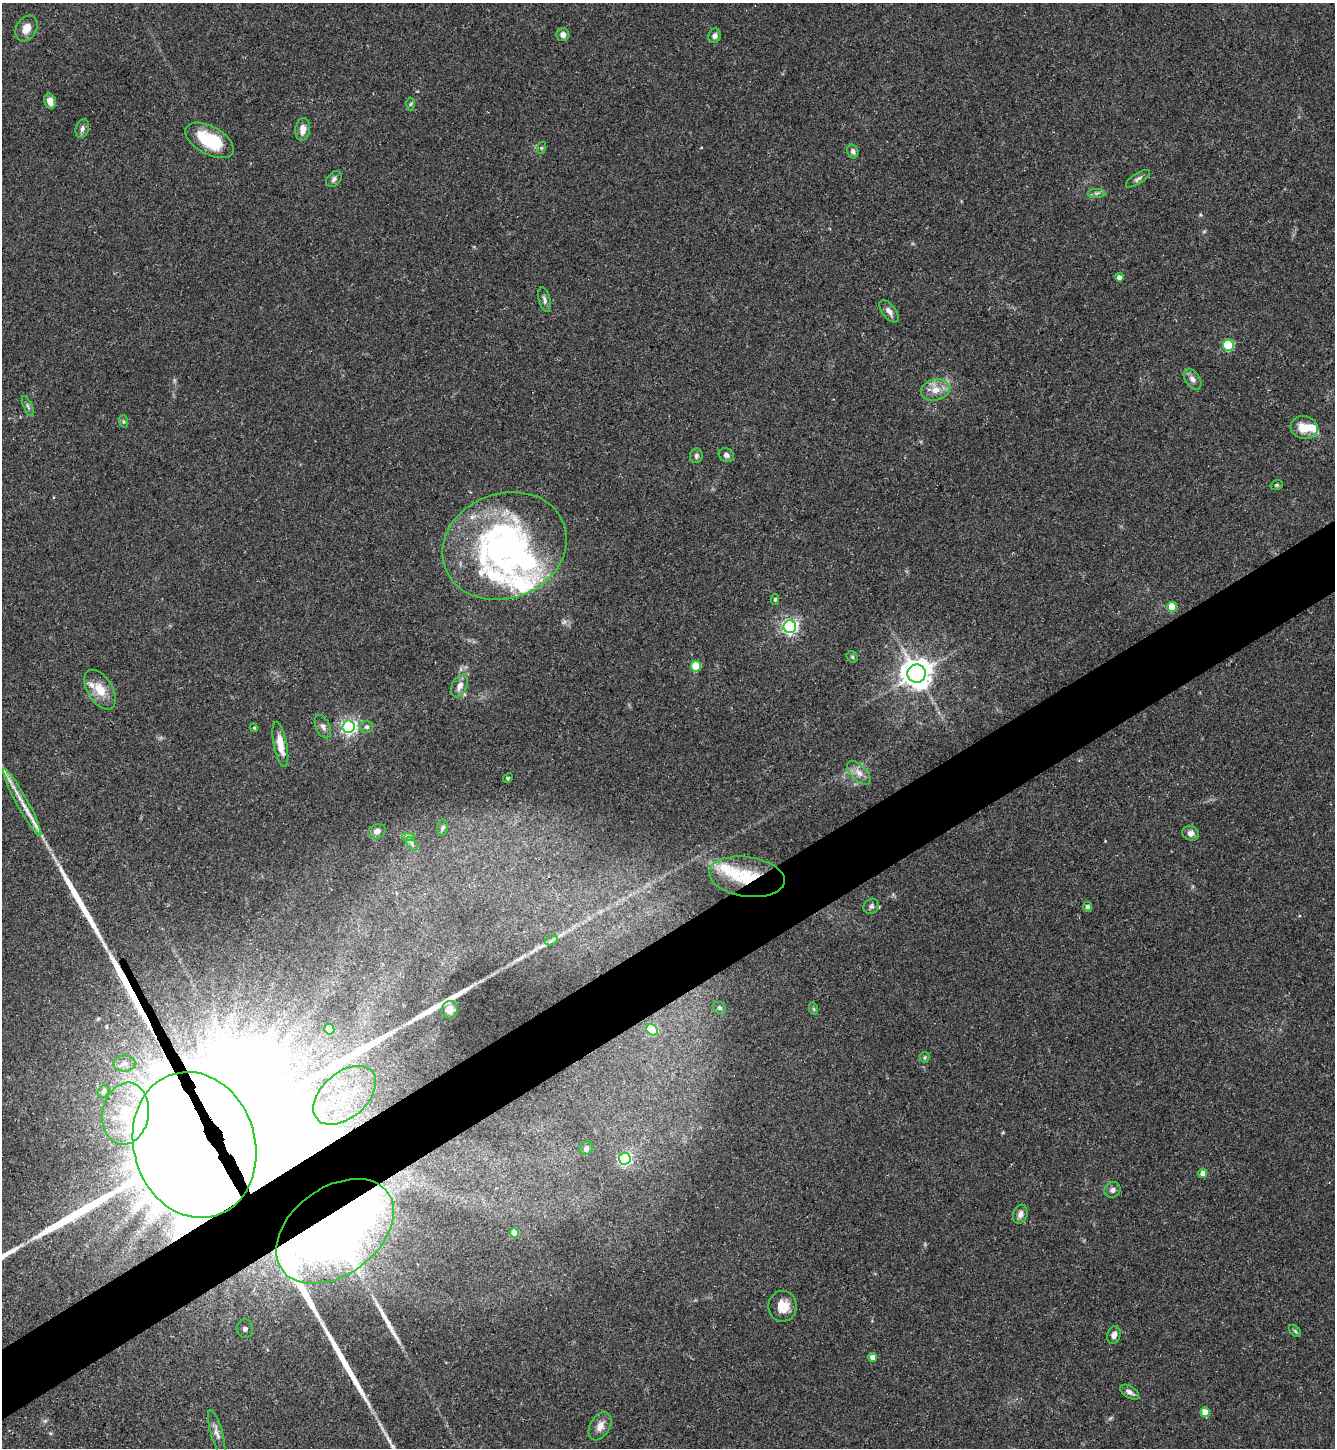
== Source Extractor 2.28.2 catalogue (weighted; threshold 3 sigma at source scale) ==
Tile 7 of 4 x 4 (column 3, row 2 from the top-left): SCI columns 2955-4287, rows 2891-4336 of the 5774 x 5783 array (HDU 1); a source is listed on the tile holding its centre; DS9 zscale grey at full resolution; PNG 1337 x 1450 px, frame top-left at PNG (2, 3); each listed source drawn as its Kron ellipse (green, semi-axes under 4 px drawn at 4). Shown black and unused: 5% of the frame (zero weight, under 3 of 5 exposures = <1% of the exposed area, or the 3 px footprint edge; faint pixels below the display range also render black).
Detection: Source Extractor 2.28.2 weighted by HDU 2 'WHT'; one run over the whole footprint, this tile lists its part. Background 0.0627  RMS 0.0059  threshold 0.0266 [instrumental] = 3 sigma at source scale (4.5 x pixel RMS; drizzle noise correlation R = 1.50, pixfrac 1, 0.05/0.05 arcsec/px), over >= 5 px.
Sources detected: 93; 2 inside a brighter object's white glare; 7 long thin detections or spike segments (spike, bleed or trail) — neither listed nor drawn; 6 inside a brighter listed object's ellipse — not listed separately; the other 78 listed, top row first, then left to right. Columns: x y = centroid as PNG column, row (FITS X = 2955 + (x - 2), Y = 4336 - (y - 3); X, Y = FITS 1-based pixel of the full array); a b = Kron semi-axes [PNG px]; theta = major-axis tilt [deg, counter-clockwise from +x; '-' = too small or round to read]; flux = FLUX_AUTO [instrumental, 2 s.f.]
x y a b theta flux
26 28 14 10 59 6
563 35 6 6 - 2.9
715 36 7 6 - 2.1
50 101 8 6 -76 4.5
410 104 6 4 87 0.89
82 128 10 6 73 2.1
303 129 11 7 84 4.8
210 140 27 14 -29 29
541 148 6 4 72 0.76
853 152 7 5 -74 1.7
334 179 9 6 51 1.8
1138 179 14 5 32 1.8
1096 193 9 4 0 1.3
1119 277 4 4 - 2.9
544 300 12 5 -77 2
889 311 13 6 -53 3.1
1228 345 6 5 - 43
1192 379 12 7 -56 2.8
935 390 14 10 13 6.9
28 406 11 4 -65 1.3
123 421 6 4 -71 0.89
1304 428 14 11 -14 9.3
726 455 8 6 -25 2.1
696 456 7 6 - 1.4
1277 485 6 5 - 0.92
505 546 63 52 21 180
775 599 5 4 - 0.95
1172 607 5 5 - 14
790 627 6 6 - 180
852 657 6 5 - 0.99
696 666 5 5 - 21
917 674 9 9 - 860
459 686 12 7 63 4.2
100 690 22 12 -59 10
323 727 12 7 -66 2.4
349 727 6 6 - 180
367 727 6 6 - 1.3
254 728 4 4 - 0.77
280 744 23 6 -79 8.1
859 773 15 7 -44 4.6
508 778 5 4 - 0.77
22 803 38 5 -61 9.3
443 827 8 5 82 1.3
377 831 9 7 19 3.1
1191 833 8 7 - 2.7
408 836 7 4 0 1.1
412 844 8 4 -54 1.3
747 877 38 20 -8 30
871 906 8 7 - 1.6
1087 907 5 4 - 1.9
551 941 7 4 19 1.2
720 1008 7 5 -32 1.1
814 1009 6 4 -71 0.76
450 1010 9 8 - 4.7
329 1029 5 5 - 11
652 1030 6 5 - 26
925 1057 5 5 - 0.78
124 1063 11 8 1 3.4
104 1091 7 5 62 1.7
345 1095 36 22 41 40
126 1114 31 23 80 29
194 1145 74 60 -73 13000
586 1148 7 6 - 1.7
625 1159 6 6 - 79
1203 1173 5 4 - 5
1112 1190 8 7 - 2.3
1020 1214 9 7 72 2.8
335 1231 65 43 36 560
514 1233 4 4 - 10
783 1306 15 14 - 8.9
245 1329 9 8 - 5.9
1295 1331 7 4 -45 1
1114 1335 9 6 73 2.6
873 1358 4 4 - 5.9
1130 1392 10 6 -32 2.3
1205 1412 5 4 - 10
600 1426 15 10 60 4.8
217 1433 23 6 -74 3.5
Overlapping masked pixels (flux is a lower limit): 3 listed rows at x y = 747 877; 194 1145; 335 1231